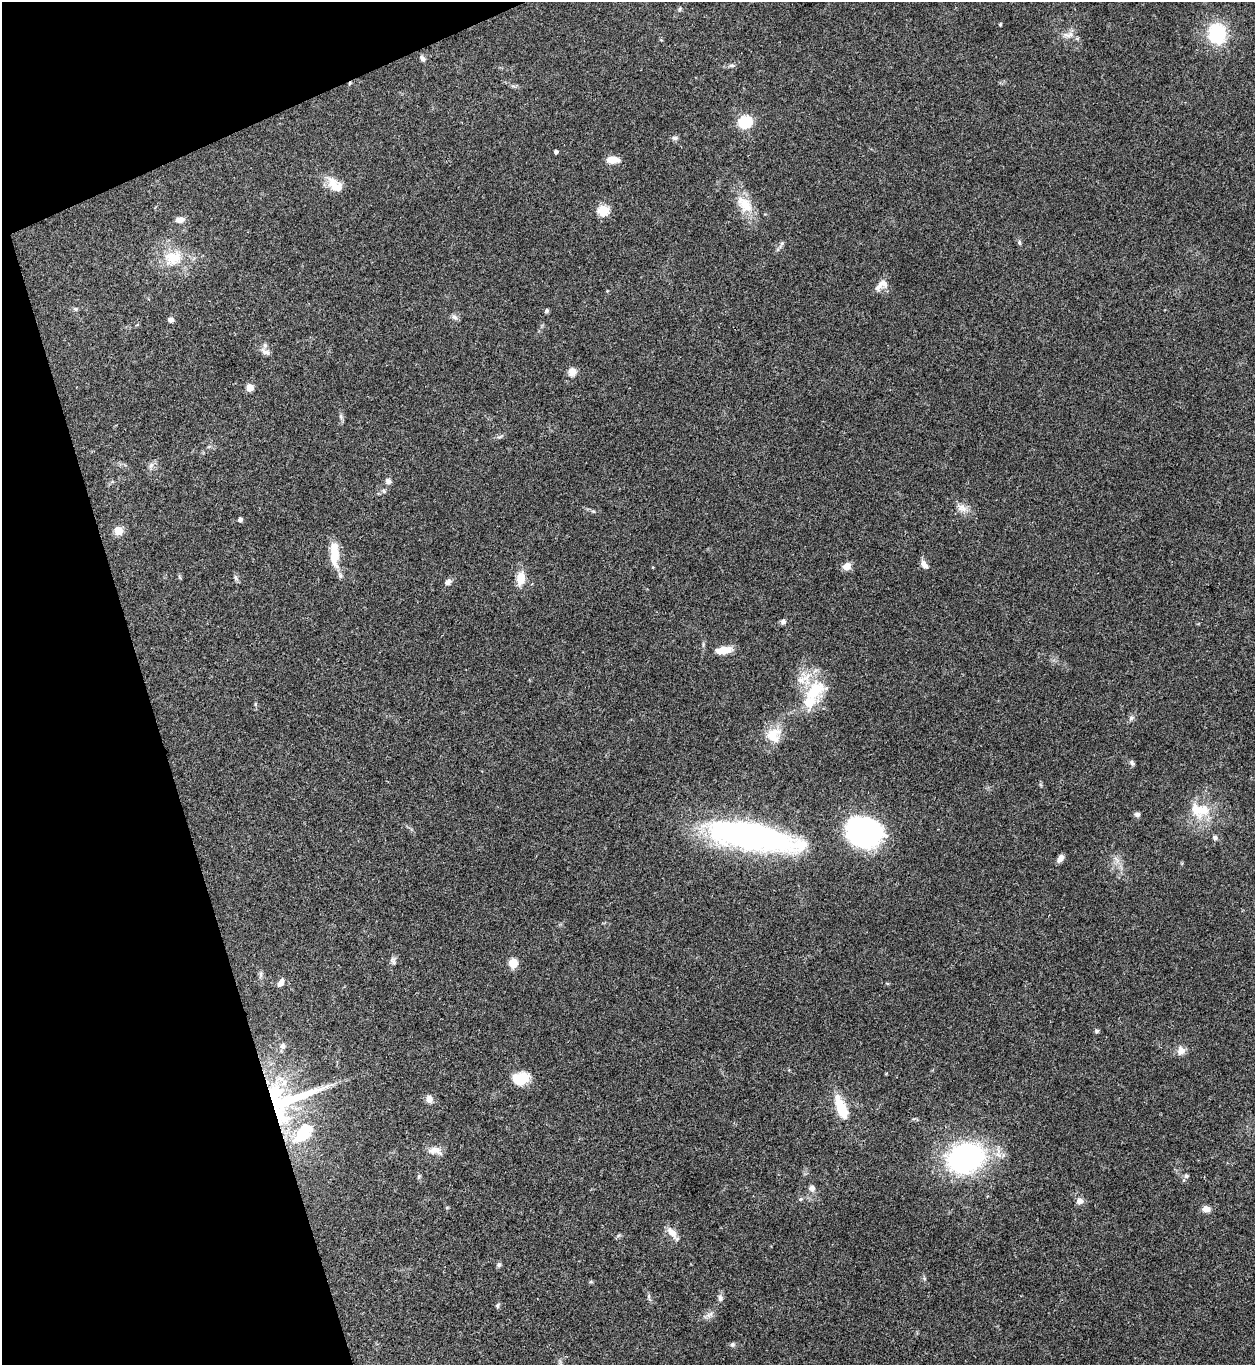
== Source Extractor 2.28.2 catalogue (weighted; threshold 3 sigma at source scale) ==
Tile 5 of 4 x 4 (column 1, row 2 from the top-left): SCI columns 279-1531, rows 2728-4090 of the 5443 x 5458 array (HDU 1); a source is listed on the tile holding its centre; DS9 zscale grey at full resolution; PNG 1257 x 1367 px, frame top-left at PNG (2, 2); no overlay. Shown black and unused: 15% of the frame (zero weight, under 3 of 4 exposures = <1% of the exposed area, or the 3 px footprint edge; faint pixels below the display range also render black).
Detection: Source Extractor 2.28.2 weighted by HDU 2 'WHT'; one run over the whole footprint, this tile lists its part. Background 0.062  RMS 0.0052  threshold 0.0232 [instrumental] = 3 sigma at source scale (4.5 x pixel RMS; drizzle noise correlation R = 1.50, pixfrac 1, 0.05/0.05 arcsec/px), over >= 5 px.
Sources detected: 94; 2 inside a brighter object's white glare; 1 cosmic-ray / hot-pixel residue — not listed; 6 inside a brighter listed object's ellipse — not listed separately; the other 85 listed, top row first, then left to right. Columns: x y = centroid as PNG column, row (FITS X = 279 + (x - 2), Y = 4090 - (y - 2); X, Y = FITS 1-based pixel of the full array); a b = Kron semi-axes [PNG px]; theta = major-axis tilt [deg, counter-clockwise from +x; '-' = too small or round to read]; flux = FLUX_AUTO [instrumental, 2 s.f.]
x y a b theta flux
680 9 7 4 88 0.76
1000 24 3 3 - 0.7
1217 33 27 22 -84 25
1068 35 17 7 10 3.4
422 58 9 6 -48 1.6
732 65 8 5 5 1.2
745 121 6 6 - 71
675 138 8 7 - 1.4
555 152 4 3 - 1.3
613 160 12 7 -2 6.8
332 183 19 14 -58 7.4
745 204 27 16 -47 12
603 210 6 5 - 38
180 220 11 7 5 3.1
1019 242 7 5 -75 0.98
782 244 11 5 65 1.3
173 258 28 21 16 17
881 285 20 10 33 4.3
607 291 4 3 - 0.38
75 309 6 5 - 0.84
547 310 6 5 - 0.91
454 317 9 7 -30 1.7
171 319 6 5 - 2.2
265 352 14 7 -28 2.4
572 372 10 9 - 3.8
250 387 5 5 - 9.9
341 416 8 5 -72 1.3
151 465 10 6 62 1.9
388 481 8 7 - 1.8
384 491 6 5 - 0.99
962 508 17 10 -27 4.4
593 511 6 4 -18 0.7
240 520 5 4 - 1.9
118 530 5 5 - 18
334 554 33 10 -88 11
924 565 12 6 -55 2.9
847 566 9 8 - 4.1
179 577 8 3 -71 0.65
236 578 8 4 -53 1.1
521 578 16 9 82 7.7
448 582 10 7 45 2
783 621 7 5 62 1.5
723 650 18 8 8 7.9
815 690 31 21 39 24
255 704 6 3 -73 0.6
1131 718 8 6 17 1.4
774 735 21 19 43 11
1132 763 8 5 -52 1.3
1199 810 29 20 -15 16
1137 814 6 6 - 1.6
864 832 27 21 -20 150
752 836 83 22 -11 200
1215 837 7 6 - 1.3
1060 858 8 5 55 3.2
1117 860 14 5 -62 2.7
393 961 11 6 -68 1.5
513 963 9 8 - 6.6
261 974 10 4 -90 1.3
281 983 11 6 60 2.5
887 983 6 3 -19 0.49
1096 1031 5 5 - 0.96
283 1046 9 8 - 2.4
1181 1051 11 10 - 3.8
521 1079 16 12 14 14
429 1099 9 8 - 3
287 1100 79 41 20 86
840 1107 26 12 -66 15
435 1151 20 9 -9 4.3
965 1158 38 29 16 99
419 1176 7 5 75 0.93
1186 1176 6 6 - 1.3
812 1188 8 7 - 2.4
800 1199 7 5 22 0.91
1079 1201 7 7 - 3.3
447 1207 5 3 - 0.51
1206 1209 9 7 -16 3.4
672 1232 16 8 -53 5
618 1236 7 4 20 0.86
499 1265 7 6 - 1.1
591 1282 6 4 -18 0.66
649 1297 10 4 -86 1
720 1298 9 7 -87 1.9
497 1305 7 5 57 0.97
709 1315 12 6 28 2.4
732 1345 6 6 - 1.1
Overlapping masked pixels (flux is a lower limit): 1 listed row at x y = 287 1100